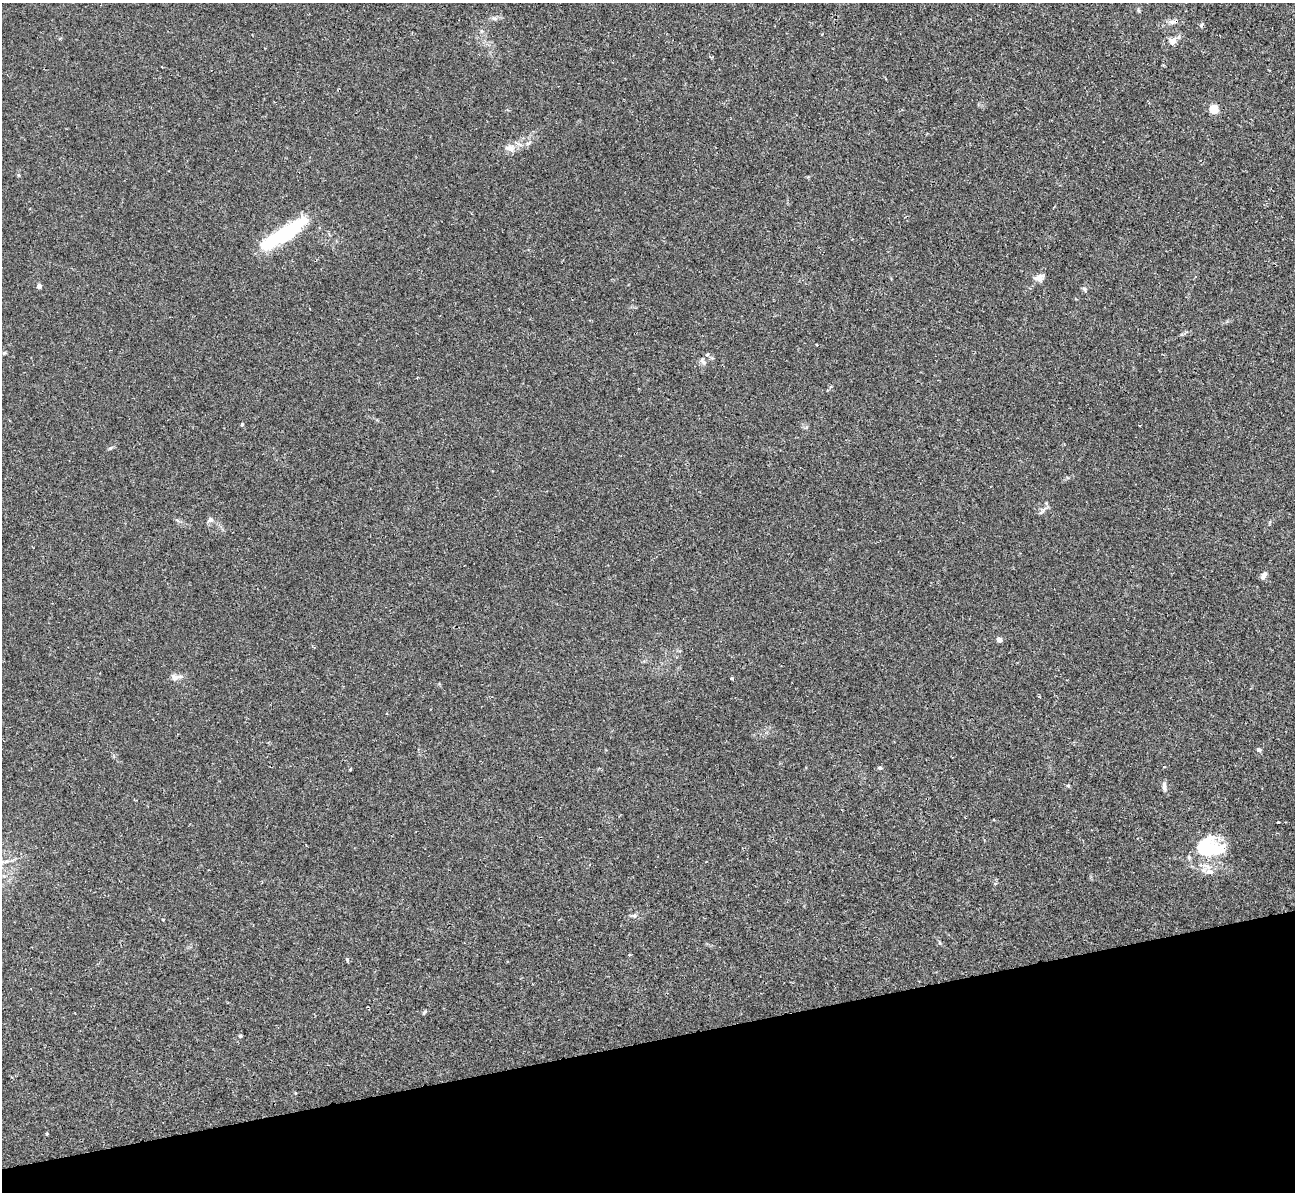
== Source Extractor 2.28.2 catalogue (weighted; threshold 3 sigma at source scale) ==
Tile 14 of 4 x 4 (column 2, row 4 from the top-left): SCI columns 1306-2598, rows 306-1495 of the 5236 x 5221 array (HDU 1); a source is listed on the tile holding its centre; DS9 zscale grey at full resolution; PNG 1297 x 1194 px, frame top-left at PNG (2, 3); no overlay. Shown black and unused: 13% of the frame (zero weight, under 2 of 3 exposures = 3% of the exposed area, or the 3 px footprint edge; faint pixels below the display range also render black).
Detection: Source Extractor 2.28.2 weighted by HDU 2 'WHT'; one run over the whole footprint, this tile lists its part. Background 0.0213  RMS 0.0039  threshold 0.0176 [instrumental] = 3 sigma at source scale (4.5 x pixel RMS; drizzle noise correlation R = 1.50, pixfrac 1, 0.05/0.05 arcsec/px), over >= 5 px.
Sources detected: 40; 1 inside a brighter object's white glare — not listed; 4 inside a brighter listed object's ellipse — not listed separately; the other 35 listed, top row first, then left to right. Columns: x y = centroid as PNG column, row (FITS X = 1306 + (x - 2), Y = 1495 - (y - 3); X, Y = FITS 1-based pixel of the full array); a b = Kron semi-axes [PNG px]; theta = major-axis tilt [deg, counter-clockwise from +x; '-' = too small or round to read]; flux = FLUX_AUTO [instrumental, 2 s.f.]
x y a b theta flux
494 18 7 6 - 1
1173 22 13 6 9 1.7
1201 25 5 4 - 0.65
1173 41 10 8 47 2.2
1214 109 5 5 - 18
510 148 16 9 -2 3
286 233 47 13 38 29
1039 278 14 9 12 2.3
39 286 4 4 - 2.3
1084 289 8 5 -60 0.7
4 353 5 4 - 0.5
703 361 11 6 -60 1.2
242 424 4 4 - 0.42
1140 425 3 2 - 0.35
110 448 6 5 - 0.57
1043 511 15 4 48 1.1
210 520 8 7 - 1.3
1263 575 10 6 57 1.4
999 640 4 4 - 3.8
175 677 17 8 5 2.1
732 678 3 3 - 0.66
1259 750 5 5 - 1
880 768 5 5 - 0.74
350 769 4 3 - 0.3
1164 786 13 5 -87 1.2
1278 822 4 3 - 1.2
1203 851 48 19 -7 17
1209 872 13 7 -5 2.1
634 916 6 4 18 0.7
163 920 3 3 - 0.33
629 955 4 2 - 0.35
347 960 5 4 - 0.47
424 1012 8 4 56 0.51
240 1036 4 4 - 0.56
295 1093 4 3 - 0.3
Overlapping masked pixels (flux is a lower limit): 1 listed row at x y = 1173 22